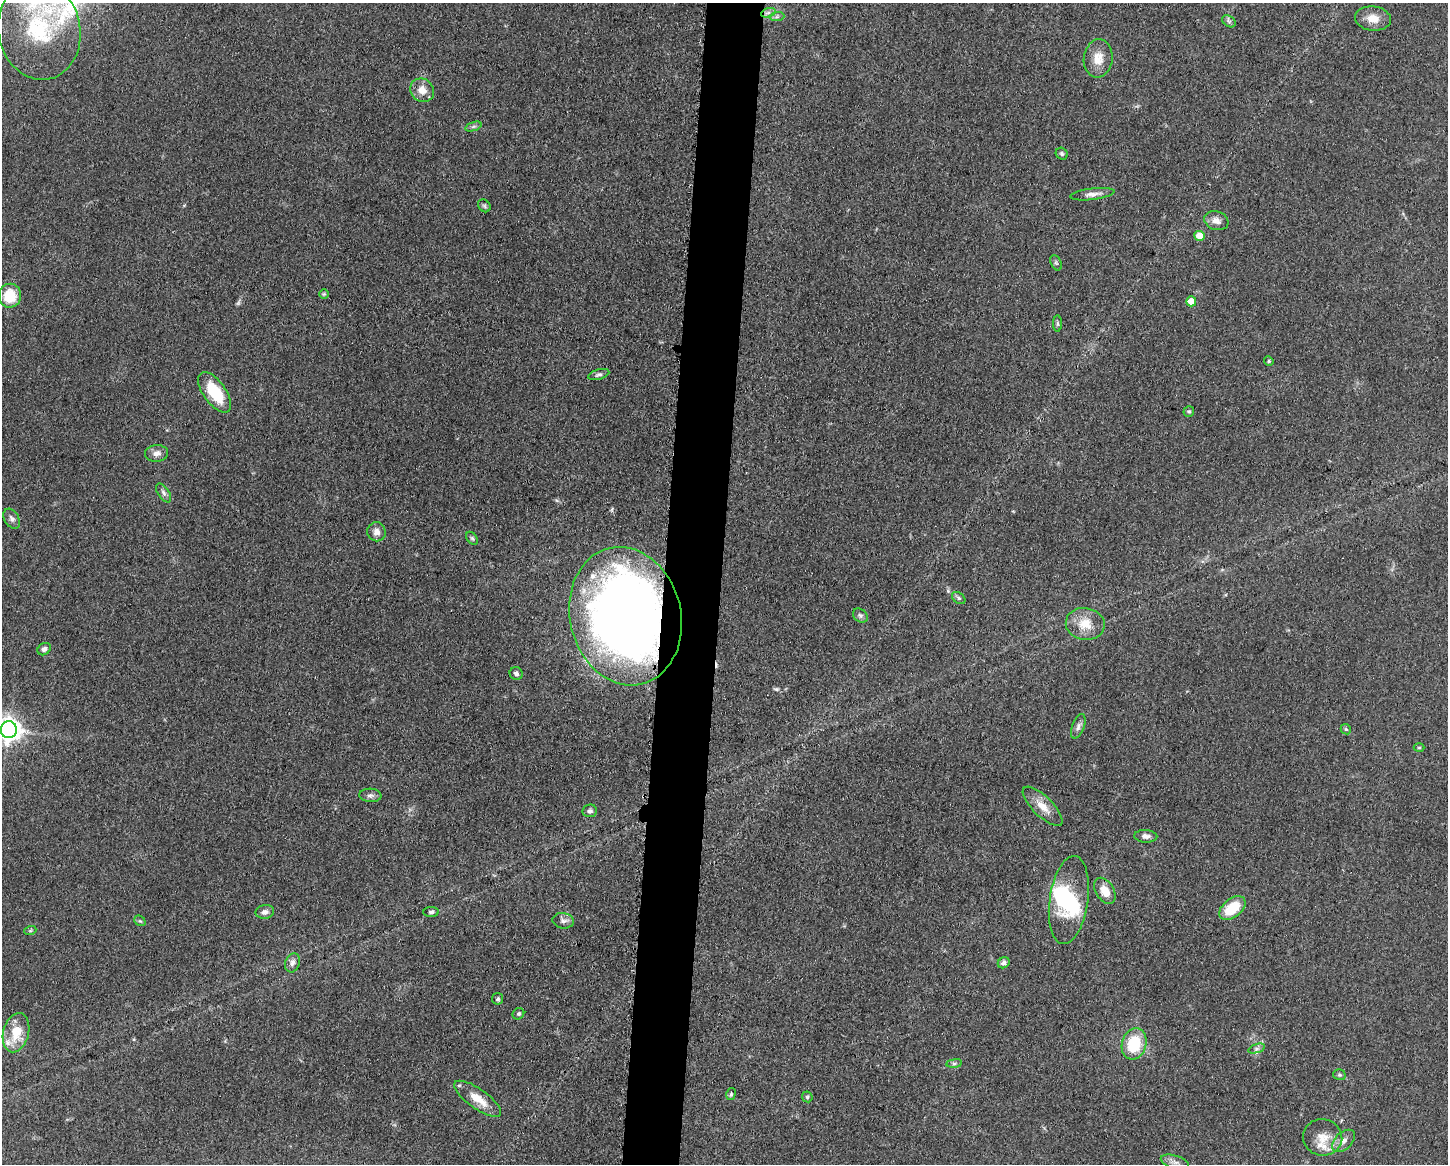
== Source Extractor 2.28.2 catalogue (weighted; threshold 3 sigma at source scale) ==
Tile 5 of 3 x 4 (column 2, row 2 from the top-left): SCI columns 1679-3124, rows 2330-3491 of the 4683 x 4655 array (HDU 1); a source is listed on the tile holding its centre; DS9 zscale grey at full resolution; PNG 1450 x 1166 px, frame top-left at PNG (2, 3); each listed source drawn as its Kron ellipse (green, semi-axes under 4 px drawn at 4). Shown black and unused: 4% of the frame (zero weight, under 3 of 5 exposures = <1% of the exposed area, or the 3 px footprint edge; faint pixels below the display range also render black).
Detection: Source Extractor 2.28.2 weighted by HDU 2 'WHT'; one run over the whole footprint, this tile lists its part. Background 0.0606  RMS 0.0057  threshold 0.0255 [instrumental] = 3 sigma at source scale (4.5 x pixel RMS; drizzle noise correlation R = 1.50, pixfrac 1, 0.05/0.05 arcsec/px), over >= 5 px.
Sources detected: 73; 1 too faint to see at this stretch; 3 inside a brighter object's white glare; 1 cosmic-ray / hot-pixel residue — neither listed nor drawn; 4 inside a brighter listed object's ellipse — not listed separately; the other 64 listed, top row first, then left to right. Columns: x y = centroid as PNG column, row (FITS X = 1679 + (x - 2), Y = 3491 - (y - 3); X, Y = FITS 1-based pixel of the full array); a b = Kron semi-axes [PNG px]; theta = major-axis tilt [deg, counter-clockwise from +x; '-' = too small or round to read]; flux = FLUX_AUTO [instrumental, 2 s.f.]
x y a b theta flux
768 13 7 4 19 1.7
777 17 7 4 1 1.3
1373 18 18 12 -6 7.1
1229 21 7 5 -33 1.3
39 30 50 41 -79 67
1098 58 19 14 84 8.5
422 90 12 11 - 6.2
473 126 8 3 19 1.1
1062 154 6 5 - 1.2
1092 194 22 5 7 3.5
484 206 7 5 -46 0.97
1216 221 12 9 -19 3.7
1200 236 5 5 - 9
1056 263 8 5 -64 1.1
324 294 5 5 - 0.75
10 296 12 11 - 15
1191 301 5 5 - 8.2
1057 324 8 4 -90 0.89
1269 361 5 4 - 0.78
599 375 11 5 16 1.6
215 392 23 11 -54 21
1189 411 5 5 - 1.1
156 453 11 8 5 3.5
164 493 11 5 -57 1.8
12 519 11 7 -58 2.2
376 532 9 9 - 3.3
472 538 7 4 -53 1
959 598 7 5 -37 1.2
860 615 8 6 -38 1.4
625 616 70 55 -76 540
1085 624 19 16 -10 11
44 649 7 5 37 1.9
516 673 6 6 - 1.8
1078 726 13 6 70 2.3
1346 729 5 4 - 0.9
9 730 8 8 - 460
1419 747 5 3 - 0.57
370 795 11 7 -4 2
1043 806 26 10 -45 7.8
590 811 7 6 - 1.8
1146 836 11 6 -3 2.4
1105 891 14 9 -59 7.8
1069 900 44 19 82 32
1232 908 15 9 38 17
265 912 9 7 9 2.5
431 912 8 5 1 1.5
140 921 6 4 -41 0.93
563 921 11 8 -7 2.4
30 931 6 4 19 0.73
292 963 10 7 70 2.6
1004 963 6 5 - 1.9
498 999 6 5 - 1.2
518 1014 6 5 - 1.1
16 1033 20 12 75 14
1134 1044 16 12 72 23
1256 1049 8 4 19 1.3
954 1063 8 4 8 1.1
1339 1075 6 5 - 0.98
731 1094 6 4 74 1
807 1097 6 5 - 0.79
478 1099 28 10 -35 10
1323 1137 20 18 -16 9.3
1343 1141 13 8 43 3.9
1175 1162 15 6 -18 2.9
Overlapping masked pixels (flux is a lower limit): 1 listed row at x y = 625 616
Isophote crosses this tile's border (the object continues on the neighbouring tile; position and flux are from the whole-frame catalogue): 1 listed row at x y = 9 730